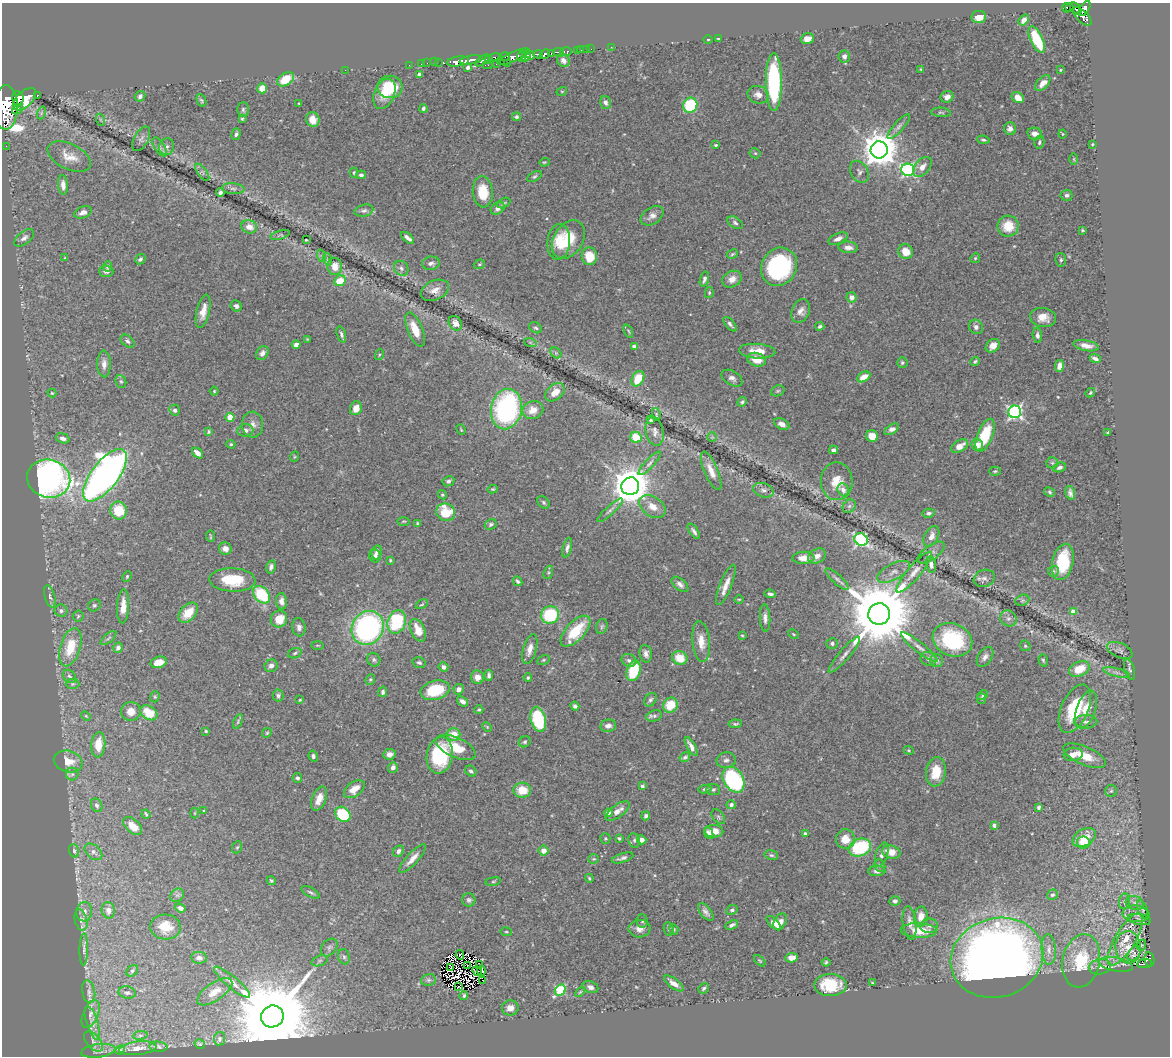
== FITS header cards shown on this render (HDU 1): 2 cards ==
NAXIS1  =                 1168
NAXIS2  =                 1054

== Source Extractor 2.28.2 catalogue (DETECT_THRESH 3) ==
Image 1168 x 1054 px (HDU 1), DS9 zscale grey, 1 PNG px = 1 image px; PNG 1172 x 1058 px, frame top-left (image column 1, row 1054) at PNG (2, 3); each listed source drawn as its Kron ellipse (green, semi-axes under 4 px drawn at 4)
Background 0.415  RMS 0.023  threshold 0.0696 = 3 sigma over >= 5 px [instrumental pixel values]
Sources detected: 523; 6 with non-positive FLUX_AUTO (blend fragments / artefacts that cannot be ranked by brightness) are neither listed nor drawn; of the other 517, the 500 brightest by FLUX_AUTO listed and drawn (17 fainter detections omitted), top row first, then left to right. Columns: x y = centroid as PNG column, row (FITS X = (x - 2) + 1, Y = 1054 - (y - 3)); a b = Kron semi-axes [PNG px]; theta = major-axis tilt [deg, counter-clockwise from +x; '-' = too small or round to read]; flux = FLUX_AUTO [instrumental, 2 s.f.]
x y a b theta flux
1070 7 4 3 - 17
1066 8 4 3 - 23
1085 8 8 4 59 320
1076 9 7 4 -50 140
1082 16 11 6 -44 200
979 17 7 6 - 19
1024 20 6 4 52 9.9
718 38 3 2 - 1.4
708 39 4 3 - 1.5
807 39 6 5 - 11
1037 39 14 6 -65 67
611 47 2 2 - 7.6
591 49 2 2 - 1.6
577 50 3 2 - 12
581 50 2 2 - 3.1
586 50 2 2 - 5.6
559 52 5 3 - 150
566 52 6 3 -1 57
538 54 5 3 - 170
545 54 5 3 - 230
551 54 3 3 - 48
530 55 5 3 - 360
521 56 5 4 - 300
526 56 5 4 - 550
844 56 6 5 - 6.8
504 57 6 3 18 130
513 57 17 5 24 260
495 58 7 4 2 280
488 59 4 3 - 83
471 60 11 3 9 480
482 60 8 4 34 180
563 60 7 6 - 6.6
458 61 11 5 8 970
434 62 2 2 - 4
438 62 3 2 - 14
427 63 2 2 - 4.9
508 63 2 2 - 4.4
421 64 2 2 - 3.5
496 64 2 2 - 4.5
409 65 2 2 - 7.3
488 65 4 2 - 29
468 67 3 3 - 3.8
921 69 4 4 - 1.5
345 70 2 2 - 95
1060 70 3 2 - 1.3
419 74 4 3 - 9.1
285 79 9 6 33 39
774 82 29 8 -90 190
1043 83 9 5 46 11
390 87 12 11 - 61
262 88 5 5 - 21
562 91 5 3 - 1.3
384 94 16 10 67 24
37 95 3 3 - 55
758 95 11 8 -15 11
140 96 6 5 - 4.7
947 97 6 5 - 8.7
1018 98 6 5 - 21
18 99 7 5 -85 1100
24 99 14 7 42 1700
202 100 6 4 -64 2.6
605 102 6 5 - 5.6
299 103 4 3 - 1.3
690 105 7 7 - 120
6 107 22 12 89 5200
423 108 4 3 - 3.5
18 109 6 3 41 180
243 109 7 5 90 3.1
941 112 10 4 -4 3.5
41 113 6 4 71 2.6
516 117 4 4 - 3
242 119 3 3 - 2
313 119 7 6 - 15
101 120 6 4 -71 2
899 127 16 5 48 6.9
1010 129 6 6 - 8.1
236 134 6 4 74 3.2
1035 134 8 6 -12 9.7
1063 134 4 4 - 1.7
141 139 13 7 61 5.8
983 140 6 3 -10 2.8
1039 142 6 5 - 3.4
1092 144 3 2 - 1.4
716 145 4 3 - 1.8
6 146 2 2 - 4.3
160 147 11 5 -57 4.3
167 147 8 7 - 6.1
879 150 8 8 - 3800
755 153 5 5 - 2.3
69 157 23 12 -26 22
1074 159 6 3 -89 1.7
544 162 5 4 - 1.6
922 167 11 7 51 11
908 170 6 6 - 290
202 172 10 4 -53 4.2
859 172 12 8 -57 6.3
354 173 5 4 - 2.3
361 175 5 4 - 4
534 177 8 4 28 2.9
63 185 10 5 -85 10
233 189 11 5 -5 5.6
220 192 4 3 - 5.1
483 192 15 10 -85 41
1067 195 6 5 - 4.4
504 203 7 4 27 2.8
498 208 7 5 37 7.5
364 211 9 6 13 5
83 212 9 5 21 8.1
652 216 12 8 34 9.4
735 223 8 5 -33 3.8
1008 226 10 10 - 33
249 227 8 6 -14 15
1082 230 3 3 - 1.7
280 235 10 4 16 3.2
24 238 11 6 40 6.4
408 238 8 3 -41 6.8
838 239 10 5 23 8
306 240 3 3 - 1.6
568 240 21 14 57 52
559 242 18 11 84 28
848 247 9 6 -4 9.8
906 252 8 7 - 21
732 254 6 4 28 2.2
322 256 6 4 -70 2.3
589 256 9 7 -77 37
65 258 4 3 - 1.4
975 258 5 4 - 2.2
140 259 5 4 - 3.9
327 259 6 4 -72 2.6
1061 260 7 5 -80 3.1
431 263 9 6 8 6.4
479 264 6 4 19 2
107 266 5 4 - 2.9
335 266 8 7 - 18
779 267 20 17 59 180
401 268 8 6 -49 5
106 271 7 5 -3 5.6
704 279 7 4 72 4.3
732 279 10 8 28 12
340 281 6 5 - 33
435 290 15 9 24 14
709 293 5 4 - 2.2
852 297 5 5 - 9.5
236 306 6 5 - 4.3
203 311 17 6 77 17
801 311 12 9 69 9.6
1043 317 13 9 -10 18
455 323 8 6 -52 9.3
730 324 9 4 -49 4.3
820 326 4 3 - 3.2
976 327 7 7 - 5.5
536 328 7 5 -31 3.2
415 329 18 7 -68 25
628 331 7 4 -67 1.9
341 334 8 4 -72 3.7
1037 335 7 5 -86 5
307 339 4 3 - 1.3
128 341 8 5 -41 3.8
530 342 6 4 -19 2.1
296 344 4 4 - 7.9
993 346 8 6 43 13
1086 346 13 5 -10 13
634 347 4 4 - 13
757 351 18 7 -4 24
262 353 7 5 60 7.1
556 353 6 4 -46 2.9
379 355 5 3 - 1.7
1095 359 6 3 -24 5.6
757 360 9 6 -16 22
975 361 5 3 - 2.8
902 362 5 5 - 2.4
104 364 13 6 -89 9.8
1059 366 6 4 80 12
864 377 7 5 30 18
732 378 11 7 -30 6.8
638 379 8 6 60 42
121 381 6 5 - 3.2
214 391 4 4 - 1.8
778 391 7 5 21 2.9
555 392 11 7 42 17
52 393 4 4 - 1.7
1090 393 5 4 - 2.4
742 402 5 4 - 3.2
356 408 7 6 - 15
506 409 20 15 78 270
175 410 5 5 - 3.9
533 410 10 8 19 17
1015 412 6 6 - 380
656 414 6 3 -78 2
230 417 4 4 - 43
650 420 4 3 - 2.5
782 424 8 5 -26 8
252 425 13 10 -88 10
892 429 8 4 32 7.8
245 430 8 6 7 7.4
461 430 5 3 - 1.4
655 431 14 9 -78 9.4
208 432 4 3 - 2.1
1107 432 3 2 - 1.3
985 435 17 7 68 56
872 436 6 5 - 19
636 437 6 5 - 47
712 437 5 5 - 1.9
63 438 7 4 -16 6.7
231 444 4 3 - 2
977 445 6 5 - 13
960 446 9 5 32 18
834 450 4 4 - 4.5
198 453 6 4 -41 12
294 457 5 3 - 1.6
649 463 15 4 47 5.9
1052 463 6 5 - 3
1060 467 6 4 20 4.4
711 471 21 7 -67 17
995 471 6 4 2 2.5
105 475 31 13 53 1200
49 479 22 19 -15 670
448 481 6 5 - 3.9
837 481 19 16 -88 30
630 486 9 8 - 4100
493 489 5 3 - 2.1
763 490 10 7 -19 6.4
843 490 6 5 - 7.4
1050 492 6 4 -29 2.5
1070 493 7 4 -75 5.6
442 495 5 4 - 2.1
543 502 7 5 -47 3
652 506 14 9 -35 18
849 506 7 6 - 4.7
119 510 9 8 - 53
610 510 17 4 42 6
446 512 9 8 - 55
929 513 6 4 11 4.1
404 521 6 3 1 1.7
418 523 4 3 - 2.8
491 524 6 5 - 3.4
694 531 9 3 -54 4.5
210 536 6 2 -85 1.8
931 536 11 7 62 11
861 539 7 6 - 280
567 548 10 4 75 5.2
225 549 6 6 - 9
377 552 7 5 77 5.8
931 552 16 7 36 7.5
375 556 6 6 - 4.7
817 556 9 7 29 9.3
803 558 11 6 3 16
390 560 3 3 - 1.6
1063 562 18 10 78 65
931 564 8 5 -81 7.4
271 567 6 4 75 5.3
1053 571 5 5 - 2.6
548 572 7 4 71 2.4
893 572 18 8 27 11
914 572 26 6 50 15
127 576 5 4 - 2
984 578 11 8 18 6.4
837 579 15 5 -41 5.4
232 580 23 11 -2 53
518 581 5 3 - 2.9
680 584 10 5 -40 6.4
726 585 21 6 68 15
770 594 6 3 -8 4.2
261 595 10 7 -46 87
50 596 11 5 -74 4.7
739 599 5 3 - 1.6
1022 600 7 5 21 2.9
281 601 8 5 -85 8.7
422 604 6 4 28 2
94 605 6 6 - 3.4
123 606 17 6 87 19
61 611 6 6 - 3.8
1073 611 4 4 - 16
188 613 12 7 49 29
879 614 11 10 - 21000
550 615 9 8 - 94
78 616 5 5 - 2.3
765 618 13 5 -87 7.3
1008 618 8 7 - 5.9
279 619 8 8 - 28
397 622 12 9 71 110
602 626 7 5 73 3
299 627 9 6 -81 6.5
368 628 17 15 58 340
418 630 12 7 -67 25
575 631 19 9 47 59
793 634 6 3 -28 1.6
742 635 4 3 - 1.8
108 638 10 3 40 2.5
952 640 20 16 -23 110
701 642 20 8 -84 21
832 643 5 5 - 3.8
317 645 6 3 0 1.7
1025 646 6 5 - 2.5
70 647 20 10 73 46
919 647 23 5 -38 9.7
118 648 5 4 - 6.1
530 649 15 6 75 13
1120 650 13 7 -23 6.3
295 653 7 5 20 2.7
646 654 9 6 -79 6.9
844 655 23 5 50 11
985 657 11 6 56 7.1
680 658 8 6 -24 32
929 659 8 7 - 6.3
374 660 7 6 - 4.1
543 660 6 4 26 2.4
629 660 8 6 -24 5.3
1043 660 6 4 -72 2.4
937 661 6 6 - 3.7
158 662 8 5 16 18
419 663 6 5 - 3.6
271 666 7 6 - 6.6
443 667 5 4 - 5.7
1079 669 11 7 24 36
1130 669 10 5 -74 3.9
634 671 11 6 71 71
1116 672 14 3 -13 6.2
489 675 6 3 -88 4.6
70 676 7 5 -43 4
477 677 6 6 - 12
528 678 4 4 - 2.8
370 679 6 4 68 2.1
72 684 7 5 1 2.8
459 689 5 5 - 8.2
435 690 15 9 14 65
383 692 5 4 - 3.7
983 695 6 4 44 2.4
278 696 6 5 - 3.9
155 697 6 4 70 2.1
981 698 5 4 - 2.2
300 700 4 3 - 1.5
650 700 7 5 55 3.7
462 701 6 4 -38 6.9
670 705 8 7 - 41
575 706 4 3 - 3.6
1075 709 26 13 66 85
1086 709 19 9 70 26
479 710 4 4 - 2
131 711 10 9 - 15
149 713 9 6 -33 37
86 716 5 3 - 1.6
654 716 8 5 19 3.9
538 719 13 7 -76 100
238 721 8 4 65 2.5
1086 722 11 6 2 7
735 724 7 4 6 2.8
608 726 8 6 9 9.4
487 727 5 3 - 1.4
206 731 3 3 - 1.6
267 733 5 4 - 2.1
453 735 7 6 - 24
525 742 6 5 - 3
98 745 12 7 85 30
691 746 11 4 -61 8.4
456 748 21 10 -24 38
909 750 5 4 - 1.8
389 754 6 5 - 6.9
1073 754 9 6 5 14
440 755 18 13 81 120
313 756 6 4 -80 3.8
1084 756 23 9 -23 33
685 757 5 4 - 3.5
726 760 9 7 11 5.9
68 761 14 10 -15 22
393 767 5 4 - 6.4
471 771 6 5 - 3.3
936 772 14 10 81 34
72 774 6 6 - 3.9
297 778 5 4 - 3.6
733 780 14 9 -59 210
642 786 4 3 - 3.7
354 789 12 7 37 19
705 789 6 4 10 3.5
713 789 7 5 -7 3.2
522 790 9 7 -2 28
1111 791 6 6 - 2.9
319 799 13 7 67 15
97 805 7 5 -65 4.1
731 805 4 4 - 4.2
1039 807 4 3 - 3.1
204 811 3 3 - 1.7
618 811 14 6 35 13
195 813 5 3 - 1.5
608 813 4 4 - 8.5
146 814 5 2 - 2.2
343 814 8 6 -41 82
646 816 4 4 - 3.7
718 817 8 5 -51 3.6
994 825 4 4 - 5.2
133 826 11 6 -43 20
714 831 9 6 -1 13
709 833 6 4 -66 4.3
805 833 4 4 - 2.7
1084 837 12 8 32 27
605 838 5 5 - 1.9
619 838 3 3 - 2.9
845 839 10 9 - 22
634 840 7 5 -80 3.3
642 840 5 4 - 7.4
1083 843 7 6 - 35
237 847 6 5 - 2.4
860 847 12 8 20 130
74 851 7 4 -71 3.1
398 851 6 4 53 5.6
544 851 5 5 - 12
93 852 10 6 -41 6.1
891 852 9 6 -18 17
771 855 7 5 -14 3
882 855 12 6 72 6.1
623 858 11 4 17 5.4
413 859 18 5 47 13
594 859 5 4 - 1.9
880 865 6 5 - 2.6
877 871 8 5 1 5.3
589 878 4 3 - 1.8
271 881 4 4 - 2.3
493 881 8 4 8 2.4
311 892 10 4 -29 3.6
177 895 7 6 - 4.1
1052 895 5 5 - 3
469 900 6 6 - 4.1
895 901 5 5 - 5.2
1124 901 8 5 82 4.3
1135 903 9 6 -16 6.9
180 908 6 4 -20 7.4
1142 909 9 5 -68 3.5
108 910 8 6 -79 9.2
732 910 6 5 - 3.3
84 912 10 8 78 7.7
706 912 10 5 -52 6.5
1136 914 13 8 -5 9.9
921 917 10 7 83 17
1139 919 12 5 -10 5.4
81 920 11 6 -76 4.8
642 921 7 5 -87 3
780 922 9 6 58 12
774 923 9 4 -44 13
910 923 17 7 -83 12
732 925 7 4 26 4.4
929 926 9 7 4 7.1
165 927 15 12 -4 31
640 929 11 8 3 10
669 929 7 5 -81 3.7
674 929 5 4 - 2.1
919 930 18 7 -2 34
506 932 5 3 - 1.6
1125 939 29 10 59 36
1142 945 5 3 - 1.4
329 947 10 7 50 5.5
1128 947 16 13 -86 21
84 949 16 4 89 4.7
1049 949 15 7 -86 10
1134 953 8 5 57 4.4
460 955 5 3 - 2.4
344 957 8 6 -74 3.9
199 958 8 6 -8 8
792 958 6 5 - 13
997 958 47 39 17 1700
1149 959 7 5 -81 63
320 961 8 5 20 3.7
760 961 7 3 -44 1.9
1081 961 27 18 78 65
826 962 4 3 - 2.5
1116 964 17 7 -10 9.9
1144 964 7 4 7 140
479 965 2 2 - 1.7
468 966 2 2 - 1.6
1100 967 11 7 10 7.5
451 968 3 2 - 2.5
132 971 6 5 - 2.9
477 971 5 3 - 1.3
481 971 5 3 - 1.6
428 980 8 6 13 3.7
482 980 2 2 - 250
232 982 23 6 -40 14
674 983 11 5 -36 13
872 983 3 2 - 1.3
830 985 16 11 0 59
458 987 4 2 - 1.9
590 987 8 5 -23 5.7
703 988 6 5 - 3.5
560 990 6 5 - 130
89 992 11 6 -80 6
215 992 20 9 34 17
580 992 6 3 45 1.8
127 993 9 6 -9 5.4
464 996 4 3 - 2.9
510 1008 8 7 - 11
91 1014 15 7 66 9.6
272 1016 11 10 - 34000
92 1023 17 5 -72 11
140 1035 7 4 8 2.6
219 1039 6 5 - 3.2
93 1042 12 6 -48 6.9
200 1044 5 3 - 1.5
158 1047 9 5 -5 2.8
138 1048 19 6 6 12
120 1050 5 4 - 1.8
98 1051 17 6 8 7.8
At the frame edge (FLAGS 8, measured only in part): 1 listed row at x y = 6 107
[17 fainter detections neither listed nor drawn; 6 non-positive-flux detections neither listed nor drawn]